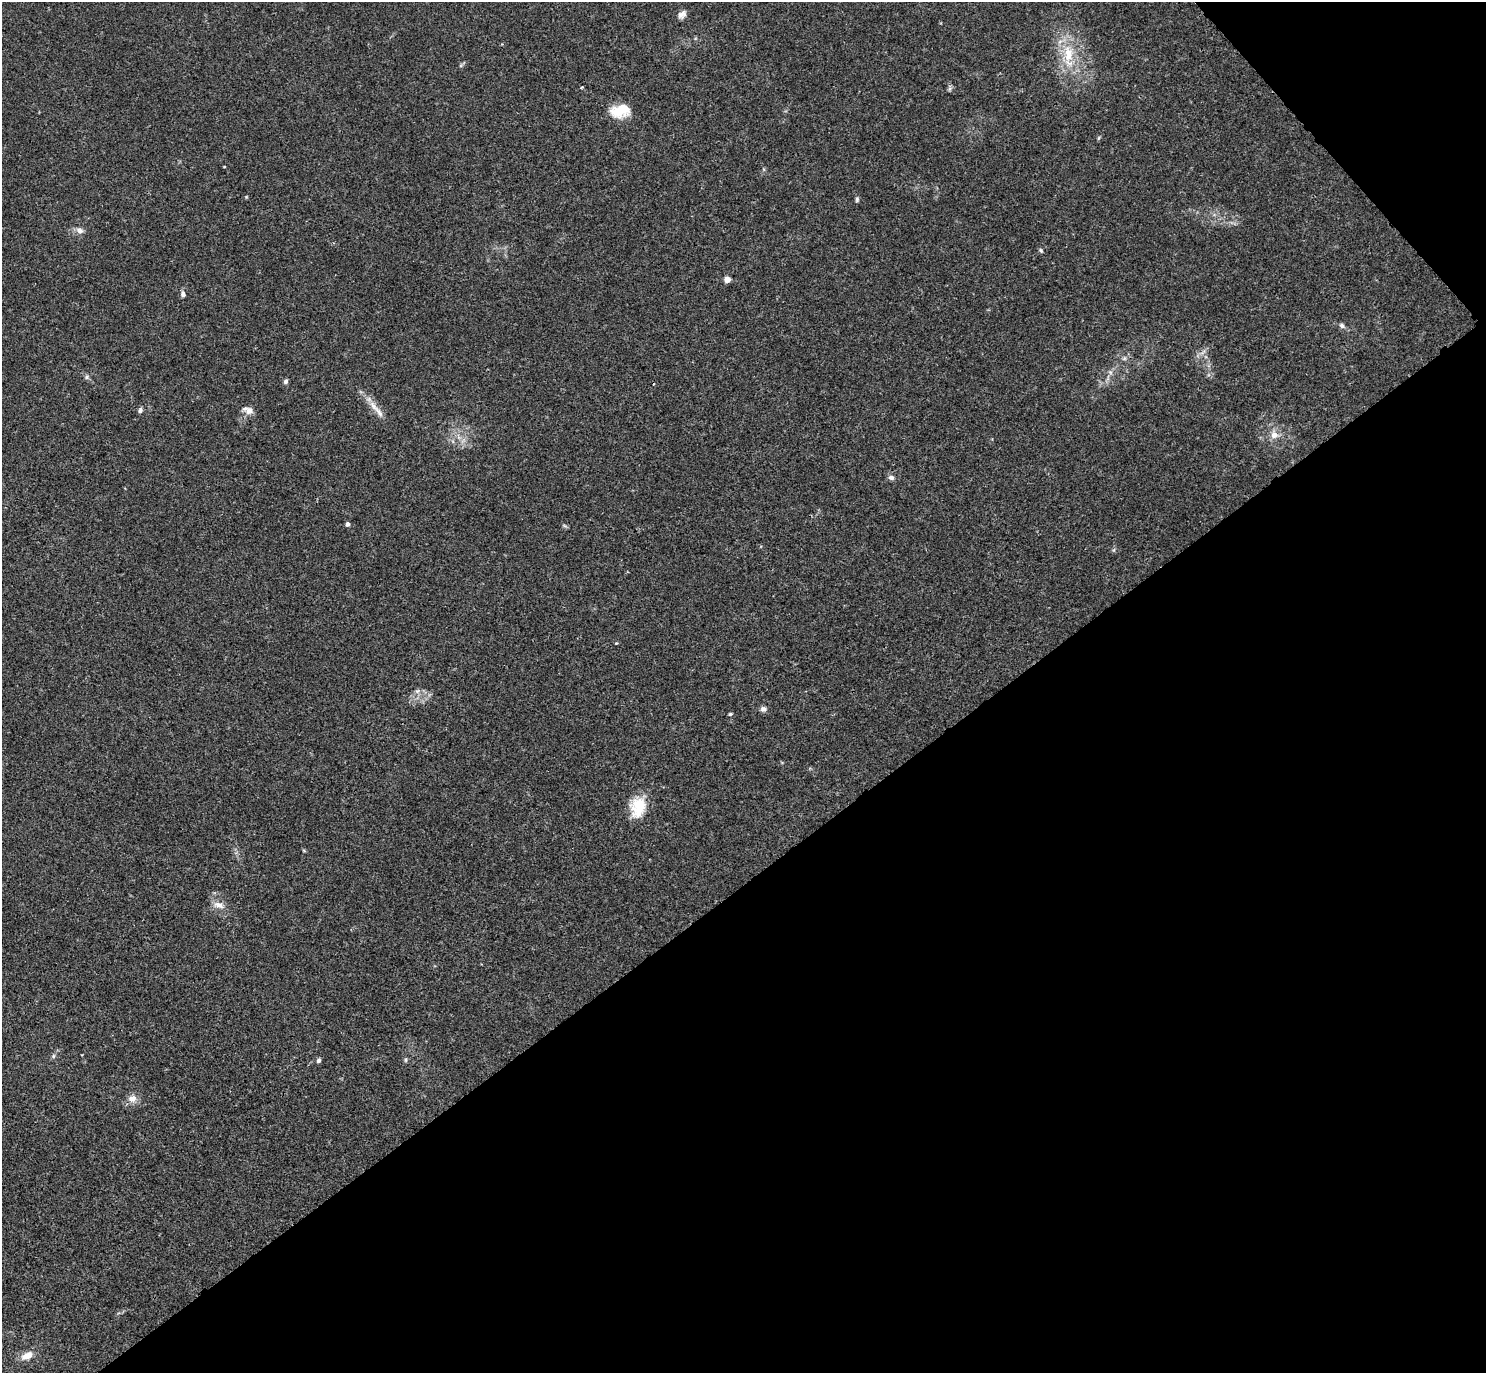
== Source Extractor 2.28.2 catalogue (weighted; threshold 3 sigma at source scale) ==
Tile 12 of 4 x 4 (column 4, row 3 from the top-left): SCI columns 4477-5960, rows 1689-3059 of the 5981 x 5978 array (HDU 1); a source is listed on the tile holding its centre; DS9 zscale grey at full resolution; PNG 1488 x 1375 px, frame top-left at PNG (2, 2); no overlay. Shown black and unused: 38% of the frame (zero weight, under 3 of 4 exposures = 2% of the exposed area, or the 3 px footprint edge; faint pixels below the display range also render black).
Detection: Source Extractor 2.28.2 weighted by HDU 2 'WHT'; one run over the whole footprint, this tile lists its part. Background 0.0261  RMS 0.0024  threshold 0.0106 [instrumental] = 3 sigma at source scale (4.5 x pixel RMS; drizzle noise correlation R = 1.50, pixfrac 1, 0.05/0.05 arcsec/px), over >= 5 px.
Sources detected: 35; all 35 listed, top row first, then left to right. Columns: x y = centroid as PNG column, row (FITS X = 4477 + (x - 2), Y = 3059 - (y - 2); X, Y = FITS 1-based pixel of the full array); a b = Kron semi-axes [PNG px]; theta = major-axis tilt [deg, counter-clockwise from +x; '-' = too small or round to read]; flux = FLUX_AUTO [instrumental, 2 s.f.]
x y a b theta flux
682 15 12 8 49 1.1
1068 54 28 13 -87 7.1
581 87 4 3 - 0.26
949 89 7 4 71 0.42
620 111 23 14 11 5.7
1098 138 6 4 70 0.28
224 167 3 2 - 0.16
857 199 7 5 78 0.4
80 230 11 8 -24 1.1
1041 250 6 4 -51 0.38
727 280 4 4 - 3.4
183 294 7 5 -76 0.89
1342 326 7 6 - 0.71
1110 372 7 4 -71 0.47
87 377 6 5 - 0.47
286 381 5 5 - 0.68
140 410 7 5 65 0.61
248 410 14 7 -22 1.6
379 413 23 6 -58 2
1274 435 10 10 - 1.9
891 477 8 6 -13 0.83
348 524 4 4 - 1.1
565 526 7 4 -19 0.34
616 643 4 3 - 0.21
417 691 7 6 - 0.69
763 709 7 6 - 0.8
730 714 4 4 - 0.31
638 807 25 18 80 6.7
304 851 6 3 -20 0.23
218 905 15 8 -21 1.8
53 1056 6 5 - 0.41
318 1060 6 5 - 0.56
405 1060 6 4 -90 0.34
132 1098 12 10 3 1.8
27 1356 13 8 24 2.6